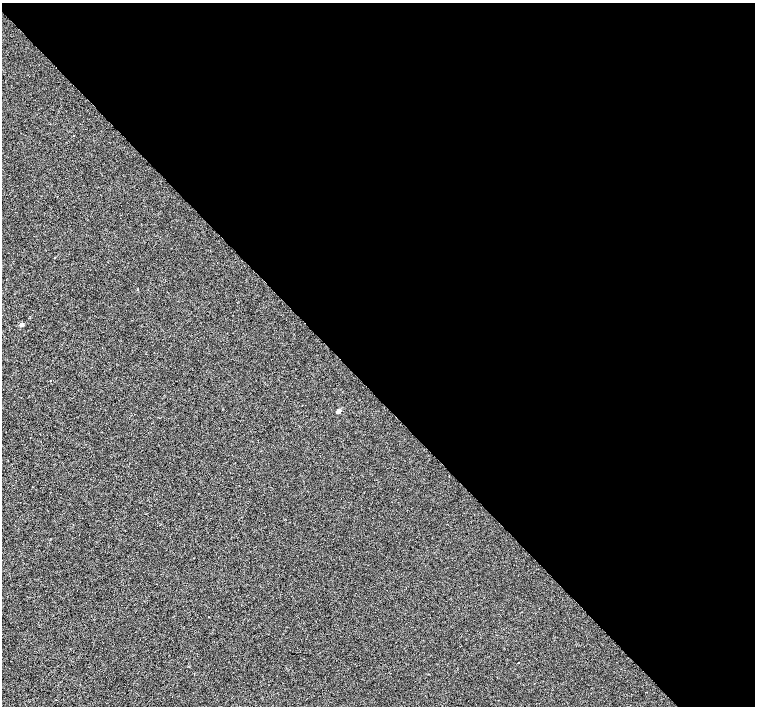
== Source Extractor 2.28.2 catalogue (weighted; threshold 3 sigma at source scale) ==
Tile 8 of 4 x 4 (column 4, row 2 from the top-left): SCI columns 4521-6025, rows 3033-4440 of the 6025 x 5999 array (HDU 1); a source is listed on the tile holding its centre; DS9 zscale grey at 2 x 2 block average (1 PNG px = mean of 2 x 2 image px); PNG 757 x 708 px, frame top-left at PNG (2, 3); no overlay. Shown black and unused: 56% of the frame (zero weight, under 2 of 3 exposures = <1% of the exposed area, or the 3 px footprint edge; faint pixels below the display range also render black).
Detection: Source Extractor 2.28.2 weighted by HDU 2 'WHT'; one run over the whole footprint, this tile lists its part. Background 9.28e-04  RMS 0.0056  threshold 0.0254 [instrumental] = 3 sigma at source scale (4.5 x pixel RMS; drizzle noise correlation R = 1.50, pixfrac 1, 0.0396/0.0396 arcsec/px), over >= 5 px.
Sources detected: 5; all 5 listed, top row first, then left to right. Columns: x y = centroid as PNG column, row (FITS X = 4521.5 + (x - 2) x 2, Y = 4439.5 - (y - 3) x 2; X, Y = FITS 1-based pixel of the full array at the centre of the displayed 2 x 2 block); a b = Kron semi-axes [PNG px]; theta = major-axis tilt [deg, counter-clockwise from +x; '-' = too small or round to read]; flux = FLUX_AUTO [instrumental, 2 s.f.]
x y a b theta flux
73 135 2 2 - 0.58
55 257 2 2 - 0.54
138 289 2 2 - 0.67
22 324 3 2 - 7.7
339 411 3 2 - 11